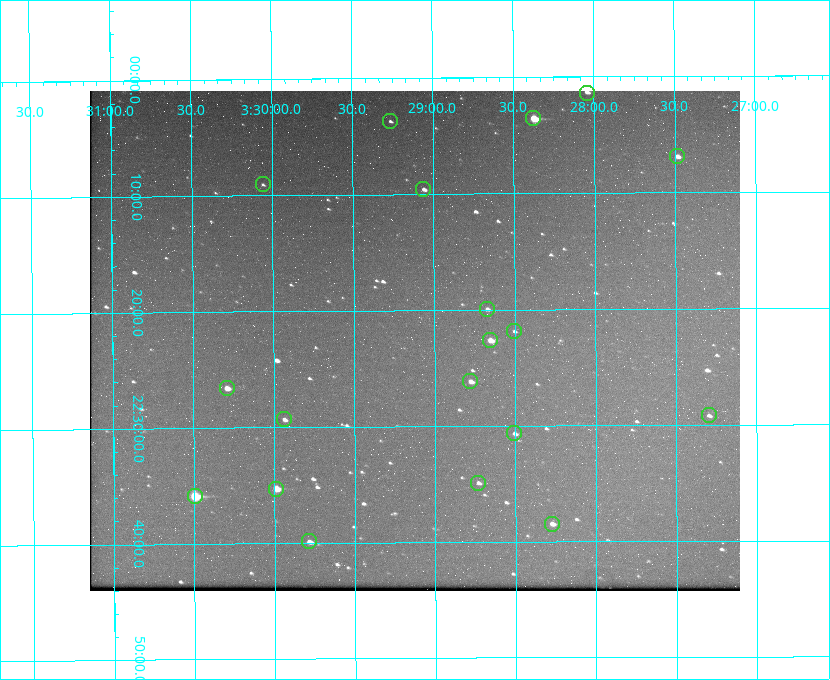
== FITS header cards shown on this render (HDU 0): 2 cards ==
NAXIS1  =                  650 / Width of table row in bytes
NAXIS2  =                  500 / Number of rows in table

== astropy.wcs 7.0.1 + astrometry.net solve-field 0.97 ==
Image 650 x 500 px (HDU 0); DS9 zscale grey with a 90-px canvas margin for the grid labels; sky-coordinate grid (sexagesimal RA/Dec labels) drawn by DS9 from the SOLVED WCS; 19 Tycho-2 reference stars matched to detected sources circled (green)
Header WCS: none
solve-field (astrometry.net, Tycho-2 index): SOLVED blind (the file carries no WCS)
Solved WCS: RA---TAN-SIP/DEC--TAN-SIP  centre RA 03:29:07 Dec +22:23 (52.28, +22.38 deg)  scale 5.17 arcsec/px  FOV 56.0' x 43.1'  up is -180 deg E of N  parity flipped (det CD > 0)
(file carries no celestial WCS; the grid is the blind solution)
Tycho-2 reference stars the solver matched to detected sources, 19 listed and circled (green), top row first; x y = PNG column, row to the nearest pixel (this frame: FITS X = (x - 90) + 1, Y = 500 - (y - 91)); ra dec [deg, ICRS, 3 dp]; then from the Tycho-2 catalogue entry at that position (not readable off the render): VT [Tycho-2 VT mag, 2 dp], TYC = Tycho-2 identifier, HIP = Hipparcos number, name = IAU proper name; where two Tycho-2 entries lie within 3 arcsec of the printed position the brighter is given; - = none
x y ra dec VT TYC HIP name
587 93 52.010 +22.023 11.65 1246-553-1 16144 -
533 118 52.094 +22.059 8.73 1246-565-1 16174 -
390 121 52.316 +22.062 11.63 1246-490-1 - -
677 156 51.872 +22.114 10.68 1245-1095-1 - -
263 184 52.515 +22.151 11.55 1246-639-1 - -
423 189 52.265 +22.160 11.20 1246-515-1 - -
487 309 52.168 +22.332 11.56 1246-558-1 - -
514 331 52.126 +22.364 12.17 1246-628-1 - -
490 340 52.163 +22.377 10.31 1246-508-1 - -
470 381 52.194 +22.436 11.10 1246-758-1 - -
227 388 52.573 +22.443 9.90 1246-338-1 - -
709 415 51.824 +22.487 11.65 1245-1005-1 - -
284 419 52.484 +22.489 11.63 1246-473-1 - -
514 433 52.126 +22.511 11.81 1797-918-1 - -
478 483 52.183 +22.582 11.55 1797-1044-1 - -
276 489 52.497 +22.588 9.77 1798-224-1 - -
195 496 52.624 +22.598 10.47 1798-308-1 - -
552 524 52.069 +22.641 10.36 1797-946-1 - -
309 541 52.446 +22.665 11.05 1798-126-1 - -